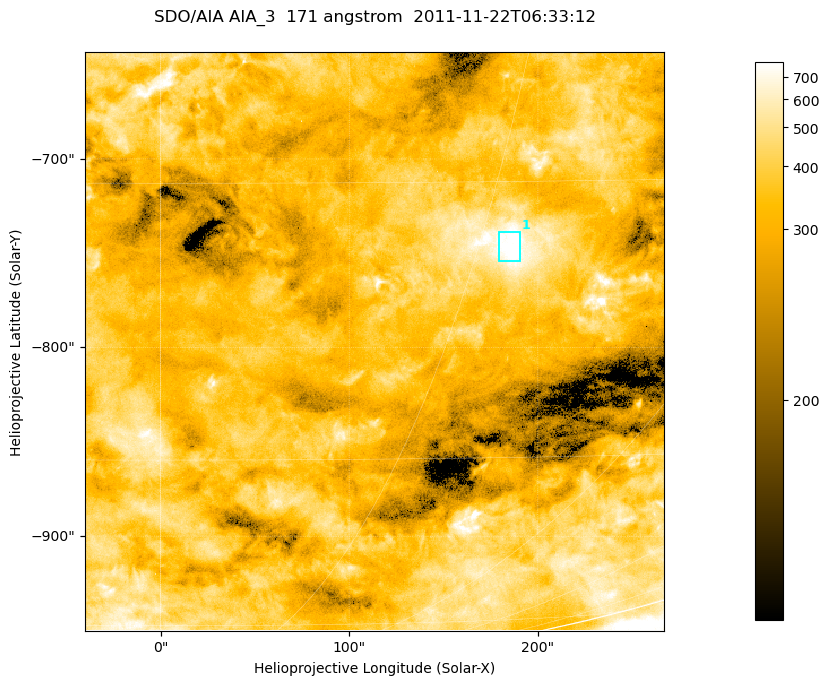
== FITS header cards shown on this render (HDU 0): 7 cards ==
TELESCOP= 'SDO/AIA '
INSTRUME= 'AIA_3   '
WAVELNTH=                  171
WAVEUNIT= 'angstrom'
DATE-OBS= '2011-11-22T06:33:12.34'
CTYPE1  = 'HPLN-TAN'
CTYPE2  = 'HPLT-TAN'

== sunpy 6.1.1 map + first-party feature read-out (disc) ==
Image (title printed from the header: SDO/AIA AIA_3  171 angstrom  2011-11-22T06:33:12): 512 x 512 px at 0.599 arcsec/px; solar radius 971 arcsec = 1620 px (partial field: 3.2% of the solar disc is inside the frame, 99% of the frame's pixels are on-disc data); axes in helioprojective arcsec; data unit not stated in the header (colour bar unlabelled)
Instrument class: DISC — disc imager (sunpy class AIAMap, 171 A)
Bright regions (active regions / flare kernels): reference = the on-disc median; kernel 5 px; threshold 5 sigma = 429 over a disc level ~351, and >= 1.15x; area >= 262 px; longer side >= 6 px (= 3.6 arcsec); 1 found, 1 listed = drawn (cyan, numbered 1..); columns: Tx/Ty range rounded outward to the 2 arcsec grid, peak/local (2 s.f.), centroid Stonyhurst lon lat
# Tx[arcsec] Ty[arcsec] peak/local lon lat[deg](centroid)
1 178..190 -754..-738 2.4 +17 -48